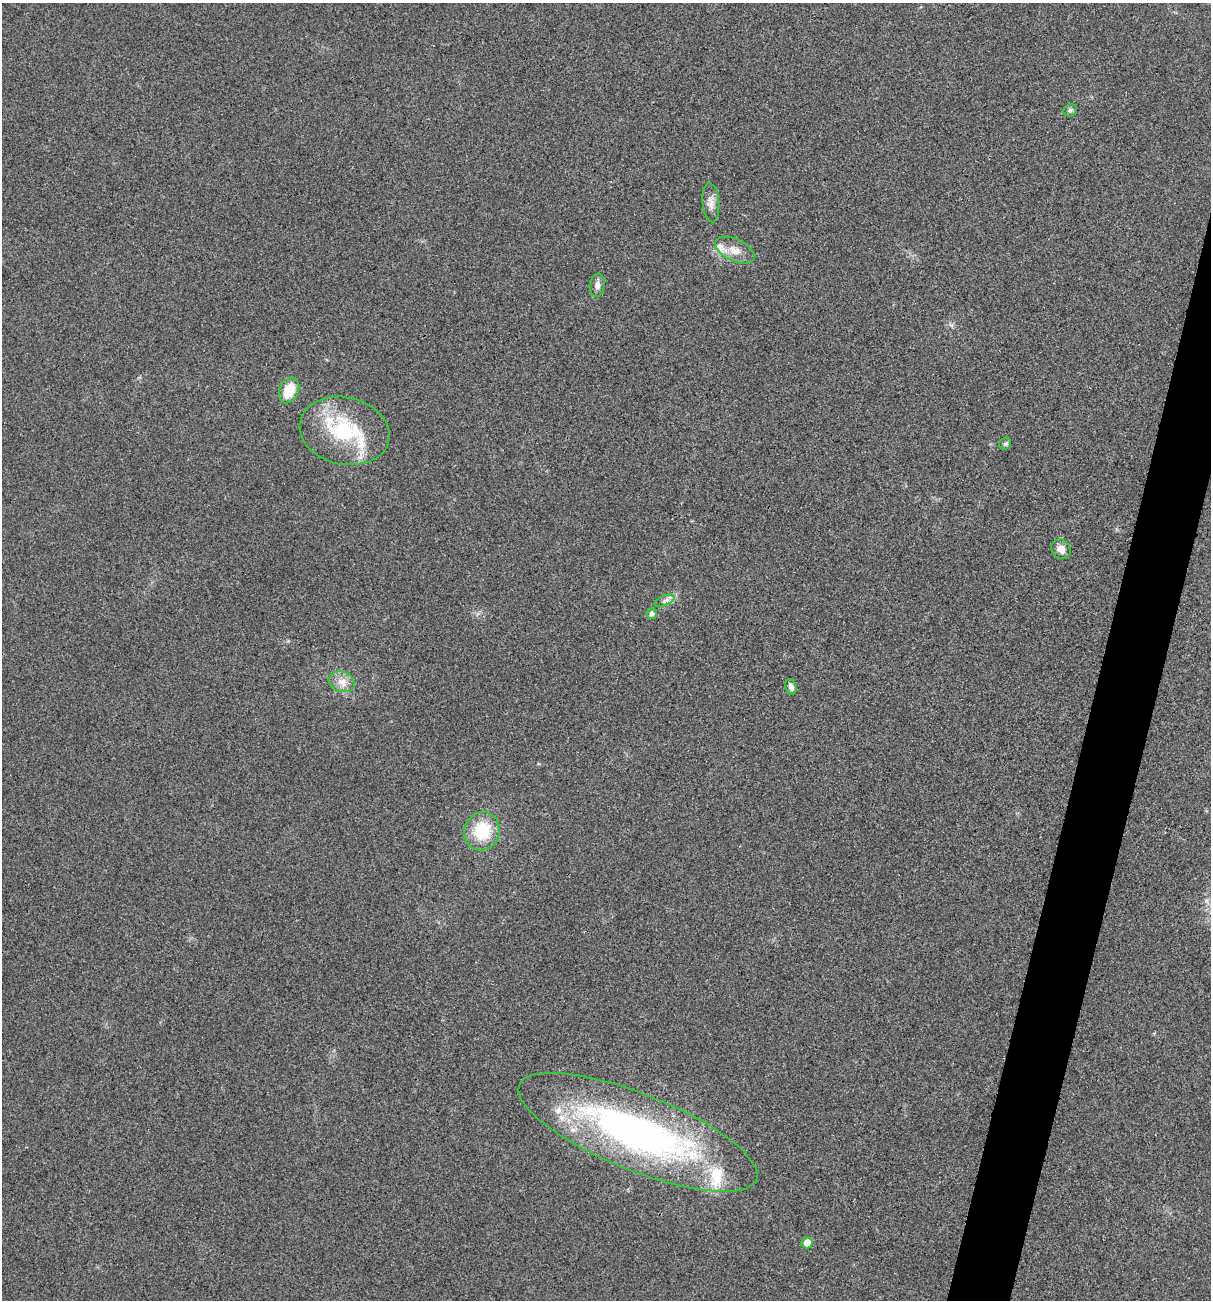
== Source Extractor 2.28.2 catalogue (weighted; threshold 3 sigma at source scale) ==
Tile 10 of 4 x 4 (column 2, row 3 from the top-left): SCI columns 1340-2548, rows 1306-2603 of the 5220 x 5205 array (HDU 1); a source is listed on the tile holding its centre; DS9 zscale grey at full resolution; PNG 1213 x 1302 px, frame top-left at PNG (2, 3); each listed source drawn as its Kron ellipse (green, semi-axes under 4 px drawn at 4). Shown black and unused: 4% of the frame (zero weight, under 3 of 4 exposures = <1% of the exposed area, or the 3 px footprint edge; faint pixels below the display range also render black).
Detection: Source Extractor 2.28.2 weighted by HDU 2 'WHT'; one run over the whole footprint, this tile lists its part. Background 0.0264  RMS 0.0059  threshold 0.0265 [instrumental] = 3 sigma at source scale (4.5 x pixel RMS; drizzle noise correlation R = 1.50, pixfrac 1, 0.05/0.05 arcsec/px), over >= 5 px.
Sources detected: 20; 5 inside a brighter listed object's ellipse — not listed separately; the other 15 listed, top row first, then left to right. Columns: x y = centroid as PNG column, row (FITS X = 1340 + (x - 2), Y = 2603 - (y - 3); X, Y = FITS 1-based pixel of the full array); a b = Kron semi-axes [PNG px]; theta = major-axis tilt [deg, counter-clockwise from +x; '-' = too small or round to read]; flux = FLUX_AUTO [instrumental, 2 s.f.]
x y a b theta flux
1070 110 7 6 - 1.5
711 203 19 8 -85 4.3
735 250 21 11 -25 6.9
597 285 11 7 83 2.6
289 390 13 9 65 13
345 431 45 33 -12 45
1005 444 6 5 - 1.3
1061 549 10 9 - 4.5
665 601 10 4 22 1.8
652 614 5 5 - 1.9
342 682 13 10 -20 5.4
791 687 8 5 -70 2.5
482 831 19 17 69 23
638 1132 128 38 -22 240
807 1243 6 5 - 6.6